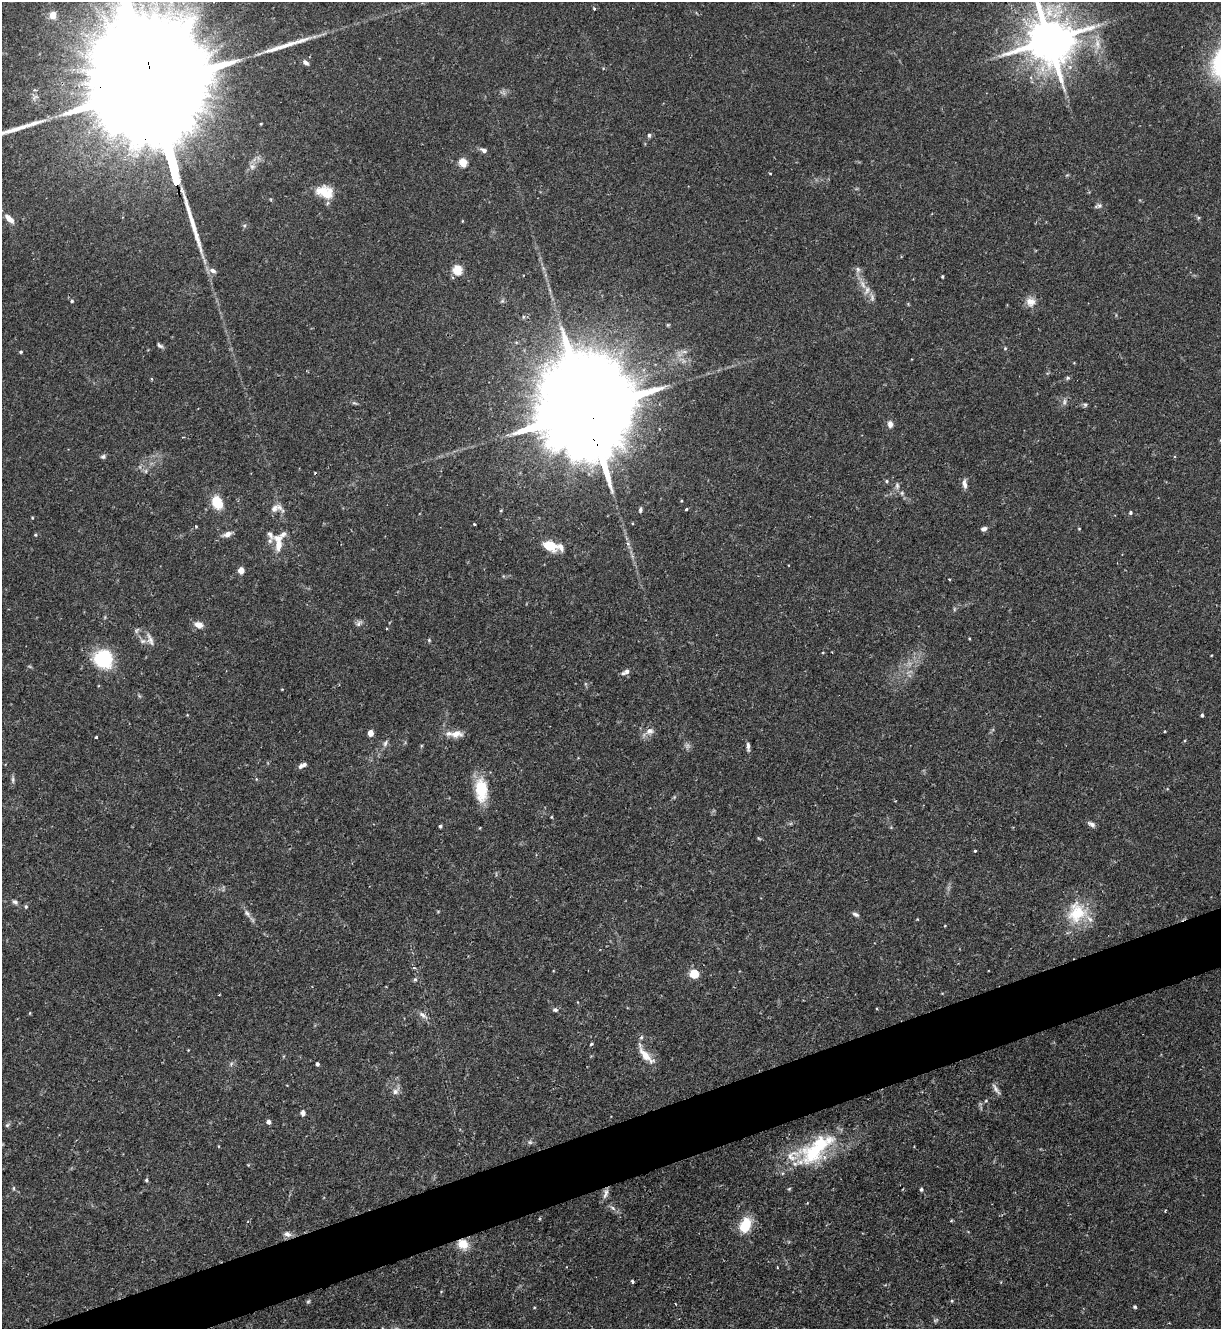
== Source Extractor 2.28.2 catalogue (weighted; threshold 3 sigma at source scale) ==
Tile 7 of 4 x 4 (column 3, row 2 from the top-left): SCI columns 2584-3802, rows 2655-3981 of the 5293 x 5308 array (HDU 1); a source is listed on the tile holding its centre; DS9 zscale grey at full resolution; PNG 1223 x 1331 px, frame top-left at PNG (2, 2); no overlay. Shown black and unused: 4% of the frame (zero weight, under 2 of 3 exposures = <1% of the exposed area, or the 3 px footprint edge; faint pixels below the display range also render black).
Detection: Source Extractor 2.28.2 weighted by HDU 2 'WHT'; one run over the whole footprint, this tile lists its part. Background 0.0844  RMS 0.0045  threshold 0.0203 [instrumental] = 3 sigma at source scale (4.5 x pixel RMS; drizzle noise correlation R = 1.50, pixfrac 1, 0.05/0.05 arcsec/px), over >= 5 px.
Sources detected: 123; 2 too faint to see at this stretch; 2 cosmic-ray / hot-pixel residue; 3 long thin detections or spike segments (spike, bleed or trail) — not listed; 5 inside a brighter listed object's ellipse — not listed separately; the other 111 listed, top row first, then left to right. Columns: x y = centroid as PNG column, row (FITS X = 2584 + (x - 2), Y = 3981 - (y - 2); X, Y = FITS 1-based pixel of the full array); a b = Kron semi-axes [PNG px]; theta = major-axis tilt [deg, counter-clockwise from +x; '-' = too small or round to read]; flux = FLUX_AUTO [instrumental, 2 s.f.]
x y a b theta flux
594 9 3 3 - 0.63
53 15 5 5 - 6.9
1049 40 15 13 -73 2300
1097 44 18 8 -85 5
306 63 9 5 -37 1.4
151 89 129 22 -75 49000
649 135 6 5 - 0.75
484 150 8 5 -20 1.7
463 162 5 5 - 19
252 167 9 9 - 2.2
770 173 4 2 - 0.35
325 192 22 14 -16 9.3
1098 206 11 6 12 1.2
1198 218 5 3 - 0.53
9 219 13 6 -44 3.7
462 221 5 3 - 0.33
858 269 8 6 -88 1.4
457 270 5 5 - 25
212 271 10 6 -20 2.1
942 277 3 3 - 0.6
863 284 15 5 -60 3.2
872 298 9 4 -82 1.3
72 301 5 4 - 0.67
1031 302 13 12 - 4.1
160 346 8 5 -24 1
1005 348 5 4 - 0.53
21 352 4 3 - 0.67
1068 378 6 5 - 0.7
1064 402 10 5 77 1.3
1085 404 6 5 - 0.83
587 410 55 20 -76 19000
890 424 8 6 -81 2.1
103 456 7 6 - 1
146 471 7 4 90 0.79
887 481 5 5 - 0.63
964 484 13 6 -81 2.2
897 486 10 6 -90 1.4
902 493 5 5 - 0.78
217 502 10 7 -61 15
274 508 13 9 47 3
686 509 3 3 - 1
501 510 5 3 - 0.39
640 510 7 4 76 0.9
1130 512 5 5 - 0.63
474 524 3 3 - 0.49
196 526 4 3 - 0.42
984 529 7 5 12 1.6
1079 529 4 3 - 0.31
227 534 12 6 22 2.5
36 535 4 3 - 0.4
278 543 23 9 -87 6.7
548 546 17 9 -46 7
560 547 20 13 -1 4.5
241 570 5 4 - 7.9
949 579 3 2 - 0.39
359 623 11 6 48 1.4
199 625 8 6 -18 4.2
387 629 3 3 - 0.5
150 639 19 7 -70 2.7
429 640 4 4 - 0.49
143 641 8 6 1 1.4
103 659 15 14 - 37
626 672 11 6 26 1.8
1202 715 4 3 - 0.76
650 731 12 9 24 2.9
370 733 5 4 - 6
456 734 18 9 4 4.9
96 737 3 3 - 1.1
385 743 10 5 66 1.3
748 746 11 4 -85 1.4
301 766 8 6 48 1.6
13 780 9 5 -87 1.1
481 790 30 15 -86 15
551 817 5 3 - 0.4
1092 824 9 5 -30 1.7
440 826 4 4 - 0.77
975 851 3 3 - 0.63
15 902 8 5 -37 1.2
26 906 5 5 - 0.74
1077 912 29 27 66 19
247 913 10 6 -54 1.8
856 914 9 5 -24 1.2
694 974 8 7 - 8.7
415 979 5 5 - 0.71
555 1010 7 5 -13 1.1
423 1015 16 5 -37 2.1
591 1044 4 4 - 0.64
645 1055 28 8 -51 6.6
231 1064 7 4 58 0.82
317 1064 4 3 - 1.2
996 1089 18 5 -55 1.8
395 1092 8 8 - 2
986 1101 5 4 - 0.57
303 1113 7 5 -82 1.6
268 1122 4 4 - 2
7 1125 7 5 36 0.82
530 1142 6 5 - 0.87
815 1150 54 21 40 38
146 1180 5 4 - 0.61
14 1188 6 4 90 0.57
921 1189 5 5 - 0.79
606 1193 15 6 74 2.2
613 1208 9 4 -36 1.3
951 1221 3 3 - 0.61
745 1225 18 12 69 12
287 1234 11 7 -10 2.1
463 1244 12 10 -51 7.4
632 1282 3 3 - 1.3
308 1301 6 5 - 0.6
952 1301 5 4 - 0.51
1135 1307 4 4 - 0.7
Overlapping masked pixels (flux is a lower limit): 3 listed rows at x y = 151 89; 587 410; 463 1244
Isophote crosses this tile's border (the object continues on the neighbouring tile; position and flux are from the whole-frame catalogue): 2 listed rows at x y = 1049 40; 151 89